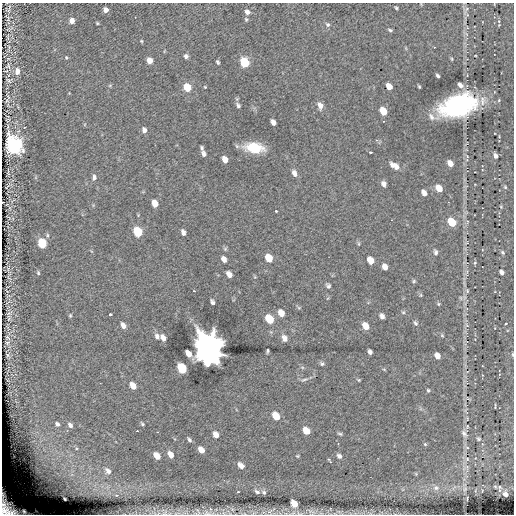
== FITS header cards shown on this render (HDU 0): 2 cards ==
NAXIS1  =                  512
NAXIS2  =                  512

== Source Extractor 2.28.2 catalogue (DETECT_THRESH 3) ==
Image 512 x 512 px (HDU 0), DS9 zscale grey, 1 PNG px = 1 image px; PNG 516 x 516 px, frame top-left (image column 1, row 512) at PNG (2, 3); no overlay
Background 0.145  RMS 5.1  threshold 15.2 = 3 sigma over >= 5 px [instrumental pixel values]
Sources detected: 154; all 154 listed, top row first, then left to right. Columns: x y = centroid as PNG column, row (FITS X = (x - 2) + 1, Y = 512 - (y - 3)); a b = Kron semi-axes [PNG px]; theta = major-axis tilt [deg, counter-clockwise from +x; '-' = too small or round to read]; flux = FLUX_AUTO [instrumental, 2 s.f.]
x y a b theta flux
396 8 3 2 - 4.1e+02
466 9 14 5 63 1.1e+03
9 10 6 3 70 5.2e+02
106 10 4 4 - 2.3e+03
247 12 5 4 - 1.3e+03
8 19 10 3 79 6.7e+02
246 19 5 4 - 4.2e+02
72 21 5 4 - 2.5e+03
499 21 6 4 73 5.2e+02
97 23 3 3 - 3.5e+02
327 24 5 5 - 5.7e+02
390 30 4 3 - 4.8e+02
141 41 4 3 - 2.9e+02
186 56 5 4 - 8.6e+02
66 57 4 4 - 3.4e+02
452 59 5 3 - 3.0e+02
149 60 5 5 - 3.8e+03
218 62 4 3 - 5.1e+02
244 62 6 5 - 1.7e+04
8 66 9 7 78 8.6e+02
17 71 6 5 - 2.6e+03
438 76 4 3 - 6.4e+02
9 80 7 4 -41 4.8e+02
460 85 6 5 - 1.6e+03
389 86 6 4 -52 3.2e+03
187 87 6 5 - 8.5e+03
205 87 3 2 - 2.3e+02
419 87 4 2 - 3.6e+02
7 100 7 2 61 3.4e+02
482 101 16 8 89 2.6e+03
238 105 6 5 - 6.6e+02
459 105 23 14 17 7.4e+04
320 106 8 6 -75 1.6e+03
383 111 6 5 - 6.7e+03
431 117 12 7 -58 1.6e+03
273 122 6 4 -66 1.4e+03
24 127 2 2 - 2.6e+02
144 130 6 5 - 1.2e+03
376 140 3 3 - 4.0e+02
14 146 8 6 -73 1.5e+05
202 148 4 3 - 4.8e+02
254 148 14 8 -9 1.3e+04
370 152 3 3 - 8.0e+02
203 154 6 4 -69 9.5e+02
496 156 6 5 - 1.1e+03
225 160 6 5 - 2.2e+03
450 163 6 4 -55 2.5e+03
395 166 10 5 -33 2.4e+03
294 173 8 5 -72 1.2e+03
94 177 7 5 85 8.8e+02
384 184 6 4 -61 1.2e+03
505 187 5 5 - 5.1e+02
439 188 6 5 - 3.7e+03
424 193 6 4 -65 1.6e+03
155 203 6 5 - 3.6e+03
501 207 5 4 - 3.2e+02
276 211 3 3 - 3.5e+02
467 221 5 4 - 4.7e+02
452 222 7 5 -58 8.3e+03
138 232 7 5 -68 1.6e+04
183 232 6 4 -72 1.0e+03
42 243 6 5 - 1.7e+04
436 252 6 5 - 7.7e+02
502 252 6 5 - 5.9e+02
269 258 7 5 -61 4.6e+03
224 259 6 4 -63 1.4e+03
370 260 7 5 -61 3.1e+03
475 263 5 4 - 4.2e+02
385 267 6 5 - 1.7e+03
467 271 7 4 73 7.2e+02
501 272 6 5 - 1.1e+03
38 273 4 3 - 4.0e+02
229 274 6 4 -54 1.7e+03
414 281 5 4 - 4.0e+02
328 286 5 4 - 6.9e+02
194 291 2 2 - 2.5e+02
467 291 6 6 - 6.4e+02
421 295 6 4 90 3.5e+02
461 298 6 4 -71 4.9e+02
212 302 5 3 - 8.4e+02
438 304 5 4 - 3.7e+02
9 313 6 3 19 3.5e+02
281 313 7 5 -60 2.9e+03
70 315 4 3 - 3.8e+02
110 315 3 3 - 8.0e+02
382 316 5 4 - 1.2e+03
269 319 7 5 -57 9.3e+03
415 323 6 4 -52 6.1e+02
506 324 4 4 - 4.7e+02
123 325 7 5 -62 1.7e+03
467 325 7 4 -46 6.8e+02
365 326 7 5 -57 3.1e+03
442 335 5 4 - 3.5e+02
157 336 8 6 -63 1.1e+03
7 338 4 2 - 3.9e+02
163 338 6 4 -60 1.8e+03
284 338 7 5 -61 1.4e+03
7 343 6 4 17 4.7e+02
209 350 10 8 -63 1.2e+06
267 351 4 2 - 4.0e+02
370 352 5 4 - 9.8e+02
188 354 6 4 -55 3.4e+03
513 354 6 3 -89 4.2e+02
7 355 7 4 -88 4.4e+02
437 356 6 4 -63 2.1e+03
322 364 6 5 - 5.7e+02
182 368 7 5 -57 2.0e+04
482 375 4 2 - 2.4e+02
304 380 9 3 12 6.8e+02
359 380 4 4 - 3.1e+02
133 386 6 4 -57 4.3e+03
428 390 4 3 - 4.2e+02
467 399 6 4 19 4.9e+02
495 406 5 2 - 1.6e+02
276 416 7 5 -55 6.1e+03
57 424 6 5 - 1.1e+03
142 424 5 4 - 4.7e+02
70 425 7 5 -49 1.3e+03
467 426 5 4 - 5.1e+02
137 431 2 2 - 2.4e+02
306 431 6 5 - 5.3e+03
340 434 6 3 -14 4.9e+02
464 434 10 6 -60 1.1e+03
216 435 6 5 - 2.4e+03
478 439 5 4 - 5.0e+02
189 440 6 4 -60 7.0e+02
425 444 5 4 - 3.8e+02
467 448 5 3 - 4.4e+02
201 450 6 4 -50 3.4e+03
170 454 6 4 -53 3.2e+03
157 456 6 4 -48 4.3e+03
297 456 4 4 - 3.2e+02
339 456 6 5 - 1.1e+03
328 459 3 3 - 4.2e+02
467 459 6 6 - 7.2e+02
330 462 3 2 - 3.2e+02
241 465 6 5 - 2.5e+03
108 471 9 6 -46 1.7e+03
499 487 5 5 - 4.7e+02
436 488 7 6 - 1.0e+03
238 492 3 2 - 3.9e+02
257 492 7 4 -26 8.7e+02
264 492 5 4 - 6.6e+02
505 494 5 4 - 1.1e+03
116 495 5 3 - 3.0e+02
467 498 5 2 - 2.9e+02
65 499 4 2 - 3.5e+02
294 504 6 5 - 5.9e+03
7 508 20 12 -59 6.6e+03
210 509 4 3 - 1.0e+03
24 511 5 4 - 7.3e+02
269 512 9 6 35 1.2e+03
165 513 11 6 45 1.2e+03
207 513 12 7 -9 1.7e+03
At the frame edge (FLAGS 8, measured only in part): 4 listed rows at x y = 513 354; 7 508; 165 513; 207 513